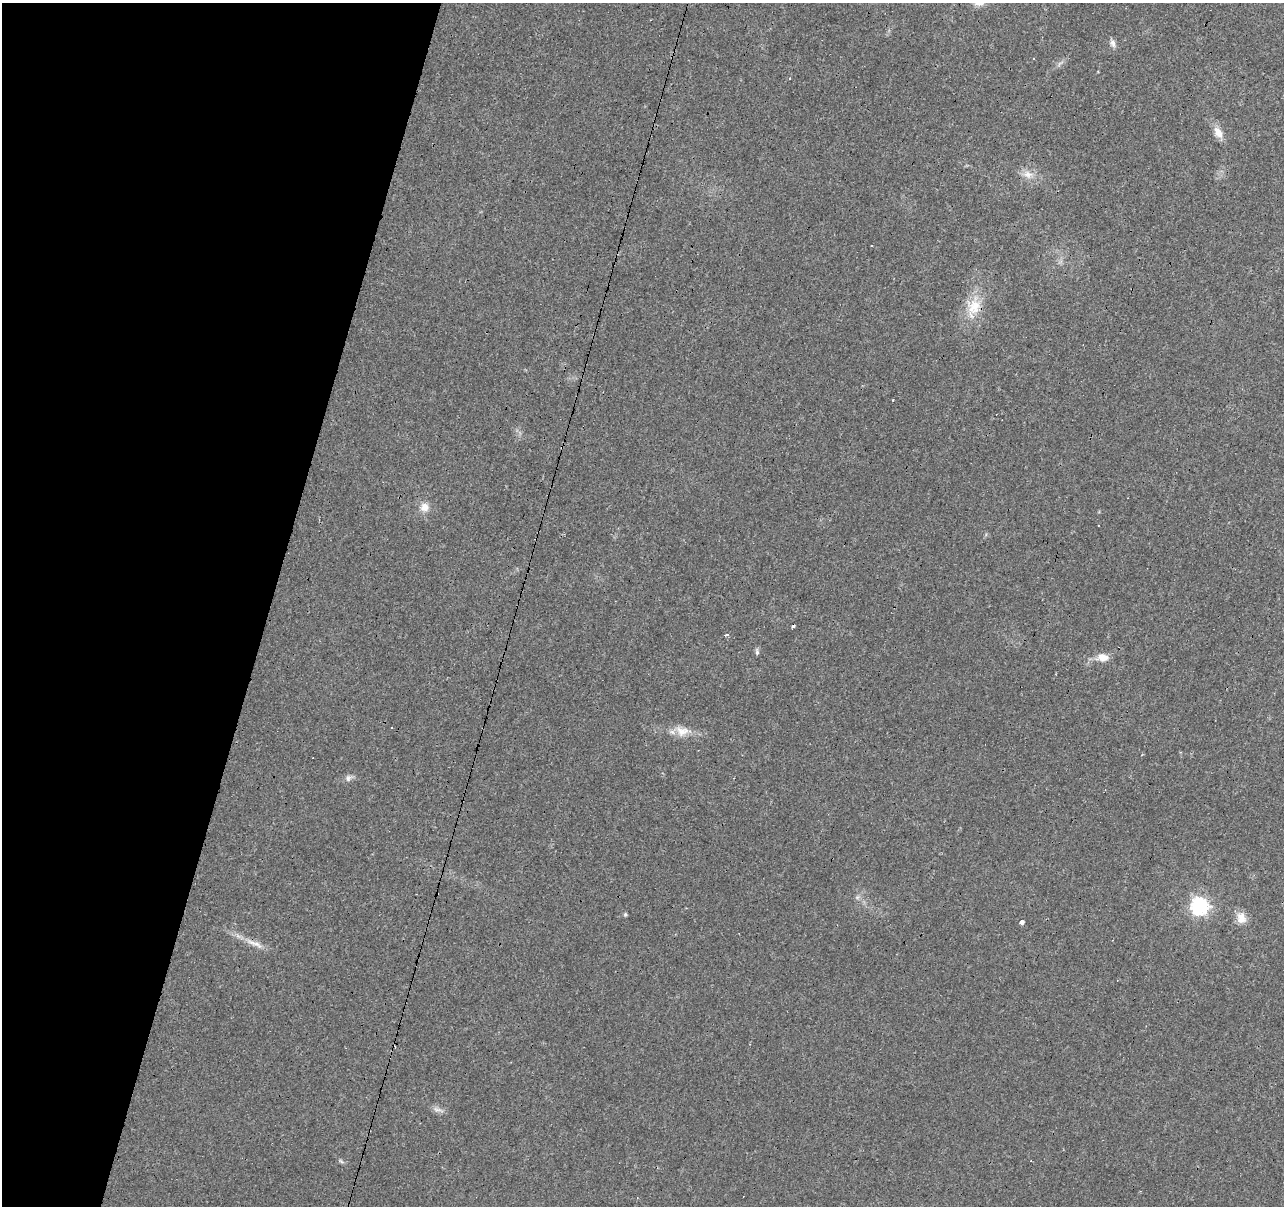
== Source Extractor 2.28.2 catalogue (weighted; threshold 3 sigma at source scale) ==
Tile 9 of 4 x 4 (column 1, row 3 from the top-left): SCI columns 1-1282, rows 1422-2625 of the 5131 x 5314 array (HDU 1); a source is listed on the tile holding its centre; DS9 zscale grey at full resolution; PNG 1286 x 1208 px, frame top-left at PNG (2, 3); no overlay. Shown black and unused: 21% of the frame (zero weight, under 3 of 4 exposures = <1% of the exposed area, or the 3 px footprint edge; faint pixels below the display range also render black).
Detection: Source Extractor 2.28.2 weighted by HDU 2 'WHT'; one run over the whole footprint, this tile lists its part. Background 0.0431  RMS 0.0042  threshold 0.0188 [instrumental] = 3 sigma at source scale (4.5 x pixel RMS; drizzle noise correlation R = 1.50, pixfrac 1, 0.0396/0.0396 arcsec/px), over >= 5 px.
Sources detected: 28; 8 cosmic-ray / hot-pixel residue — not listed; the other 20 listed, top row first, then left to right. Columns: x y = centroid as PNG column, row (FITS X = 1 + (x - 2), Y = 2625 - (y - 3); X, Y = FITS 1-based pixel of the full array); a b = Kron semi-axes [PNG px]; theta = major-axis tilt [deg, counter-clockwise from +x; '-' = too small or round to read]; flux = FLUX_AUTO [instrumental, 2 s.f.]
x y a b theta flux
1113 43 11 7 -65 1.7
1218 132 17 10 -62 4.2
1028 174 15 10 -20 4.1
974 306 26 19 78 12
893 400 3 2 - 0.74
424 507 12 11 - 3.8
726 634 3 3 - 7.9
757 652 9 5 90 0.96
1103 657 14 9 -2 4.5
392 727 3 2 - 0.45
682 731 20 14 -6 5.9
348 778 10 8 57 1.6
857 897 7 4 -18 0.83
1199 906 7 7 - 130
625 915 4 4 - 0.68
1241 918 15 11 -73 4.6
1022 922 3 3 - 17
254 943 33 7 -24 4.9
438 1110 18 5 -17 1.9
341 1161 7 4 -45 0.71